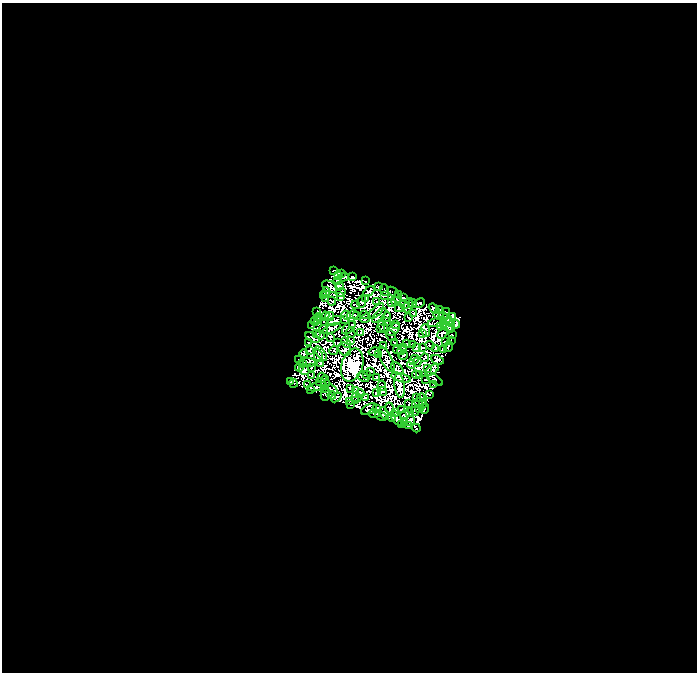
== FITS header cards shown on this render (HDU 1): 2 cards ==
NAXIS1  =                  695
NAXIS2  =                  670

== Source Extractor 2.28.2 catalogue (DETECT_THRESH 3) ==
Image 695 x 670 px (HDU 1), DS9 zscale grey, 1 PNG px = 1 image px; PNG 699 x 674 px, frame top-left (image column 1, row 670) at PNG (2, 3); each listed source drawn as its Kron ellipse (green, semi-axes under 4 px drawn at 4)
Background 0.0395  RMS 0.022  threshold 0.0663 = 3 sigma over >= 5 px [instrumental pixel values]
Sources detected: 296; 103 with non-positive FLUX_AUTO (blend fragments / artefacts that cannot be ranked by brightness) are neither listed nor drawn; the other 193 listed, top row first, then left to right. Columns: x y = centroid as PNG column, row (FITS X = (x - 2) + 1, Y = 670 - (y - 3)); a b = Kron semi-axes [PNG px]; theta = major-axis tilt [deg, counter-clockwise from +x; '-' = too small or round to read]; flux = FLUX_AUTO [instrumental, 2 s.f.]
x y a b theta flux
333 271 4 2 - 2.1
342 273 3 2 - 1.6
338 275 3 2 - 1.5
344 277 5 2 - 0.57
352 277 3 3 - 0.91
338 280 3 2 - 1.9
365 281 3 2 - 0.95
339 286 4 3 - 0.65
330 287 8 5 -32 1.1
378 287 4 2 - 2.1
385 290 6 2 -71 1.8
326 292 5 4 - 1.6
340 292 5 3 - 0.14
369 292 6 3 43 1.7
393 292 7 3 -36 1.1
398 294 3 2 - 2.1
385 295 2 2 - 1.1
323 296 4 2 - 0.93
341 297 4 3 - 1
326 298 2 2 - 1.1
366 298 2 2 - 2.2
397 298 4 3 - 1.3
404 298 2 2 - 1.1
332 301 4 2 - 0.049
362 301 6 3 79 0.4
376 301 2 2 - 0.84
396 302 4 2 - 1.6
391 303 4 2 - 0.45
413 303 4 3 - 0.77
419 303 6 3 26 3.5
356 305 4 2 - 0.61
404 305 5 3 - 0.022
408 305 7 3 71 0.13
399 308 4 2 - 2.9
434 309 6 4 -37 4.1
440 310 3 2 - 2
317 311 2 2 - 0.83
376 311 10 4 44 1.4
446 312 3 2 - 1.1
414 313 3 2 - 1.4
365 314 3 2 - 0.93
346 315 5 3 - 1.4
353 315 6 2 14 1.3
379 315 9 3 46 0.43
438 315 5 4 - 0.52
325 316 4 2 - 2.3
329 316 5 2 - 1.2
357 316 3 2 - 0.69
443 316 5 2 - 2.6
386 317 5 2 - 0.3
452 317 3 2 - 1.5
319 318 5 3 - 2.8
365 318 5 3 - 1.7
409 318 4 2 - 1.6
318 320 3 3 - 1.4
345 320 2 2 - 1.2
448 320 7 4 -45 2.5
315 321 4 2 - 2.6
325 321 4 2 - 1.7
334 321 8 3 21 2
387 322 2 2 - 0.98
437 322 10 2 15 1.3
396 324 3 2 - 1.7
456 324 4 4 - 3.7
312 325 3 2 - 1.3
352 325 4 2 - 1.6
440 326 3 2 - 1.8
383 327 6 2 -58 0.56
446 327 8 3 -37 1.9
450 327 6 3 81 2.8
349 328 8 5 44 1.8
332 329 9 3 24 0.7
381 329 3 2 - 0.58
394 329 7 4 47 0.72
323 330 5 2 - 0.45
425 330 6 3 -73 0.0045
351 333 5 2 - 1.5
360 333 3 2 - 0.26
423 333 4 3 - 1.4
443 333 6 4 45 2.7
317 334 3 2 - 1.8
320 335 5 2 - 1.8
391 335 6 2 -53 0.11
452 335 3 2 - 2.3
312 337 8 3 -30 0.72
330 337 3 2 - 0.89
451 340 3 2 - 1.4
350 341 3 2 - 2.1
446 341 3 2 - 1.2
346 342 5 4 - 2.3
394 342 2 2 - 0.81
308 343 3 2 - 2.3
338 343 2 2 - 1.9
407 344 4 3 - 1.3
412 344 3 2 - 1.8
430 345 4 2 - 1.2
384 346 4 2 - 1.2
448 346 6 3 75 0.64
404 347 3 3 - 1.8
417 347 4 3 - 1.6
423 347 3 2 - 1.3
345 349 7 6 - 1.7
435 349 4 2 - 1.7
443 349 3 2 - 1.1
309 350 4 2 - 0.73
334 350 5 2 - 0.0034
397 350 4 2 - 0.74
402 350 5 2 - 2.1
374 352 6 3 14 0.49
321 353 8 2 -52 2
304 354 4 3 - 2.8
378 354 2 2 - 1.3
403 355 5 2 - 0.65
318 356 6 2 -78 0.14
425 358 4 2 - 0.72
386 359 14 5 -63 0.89
298 360 3 2 - 1.7
414 360 5 2 - 1.7
437 360 6 3 -26 0.91
309 362 6 2 -9 0.81
417 362 5 2 - 1
320 363 3 2 - 1
303 364 3 3 - 1.1
411 364 4 3 - 3.4
352 365 17 10 74 830
299 367 4 2 - 1.5
311 368 2 2 - 1.5
397 368 8 5 -46 2.1
427 368 4 3 - 2.1
304 370 5 5 - 0.0063
432 370 8 4 35 1.7
371 371 3 2 - 1.3
420 374 4 2 - 0.6
367 375 3 2 - 0.16
416 375 4 2 - 0.73
311 376 3 2 - 1.1
363 377 6 2 -25 0.83
377 377 3 2 - 1.7
322 378 5 4 - 0.4
401 378 10 4 -16 0.0011
426 379 3 2 - 2.6
434 379 10 3 -35 1.1
290 382 3 2 - 0.9
321 382 5 2 - 1.9
325 382 7 2 -89 1.8
293 383 4 2 - 1.1
307 385 4 2 - 1.7
434 385 3 2 - 1.1
382 386 5 2 - 0.24
400 386 12 5 -82 3.5
317 387 9 3 15 2
324 388 4 3 - 0.42
351 388 4 2 - 0.55
332 389 6 2 -38 2.9
311 390 3 3 - 0.064
356 391 3 2 - 0.83
382 391 5 4 - 1.6
360 393 4 3 - 0.26
376 393 3 3 - 1.9
325 394 6 4 80 3.2
430 394 2 2 - 0.7
332 395 4 2 - 1.1
336 397 6 2 40 2.1
416 397 4 2 - 1.2
357 398 5 2 - 0.033
365 398 3 2 - 1.1
421 398 4 3 - 1.8
355 400 2 2 - 0.37
350 401 3 2 - 1.6
419 403 4 2 - 0.69
409 404 3 2 - 1.3
423 404 5 3 - 1.8
351 405 3 2 - 1.1
376 408 4 2 - 1.4
389 408 5 2 - 1.1
420 408 4 2 - 0.14
369 409 9 4 25 3.3
425 409 5 2 - 2.5
402 410 4 3 - 1.9
415 411 5 2 - 1.2
384 413 6 3 -68 2.2
395 413 4 2 - 1.5
410 413 3 2 - 1.8
374 414 6 3 4 2.1
405 415 5 2 - 1.4
381 416 6 3 -26 3.5
392 418 5 3 - 1.4
396 418 8 4 -56 0.024
411 421 5 4 - 1.7
404 422 3 2 - 0.2
401 424 4 2 - 1.4
408 425 4 3 - 1.5
416 428 4 2 - 0.61
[103 non-positive-flux detections neither listed nor drawn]